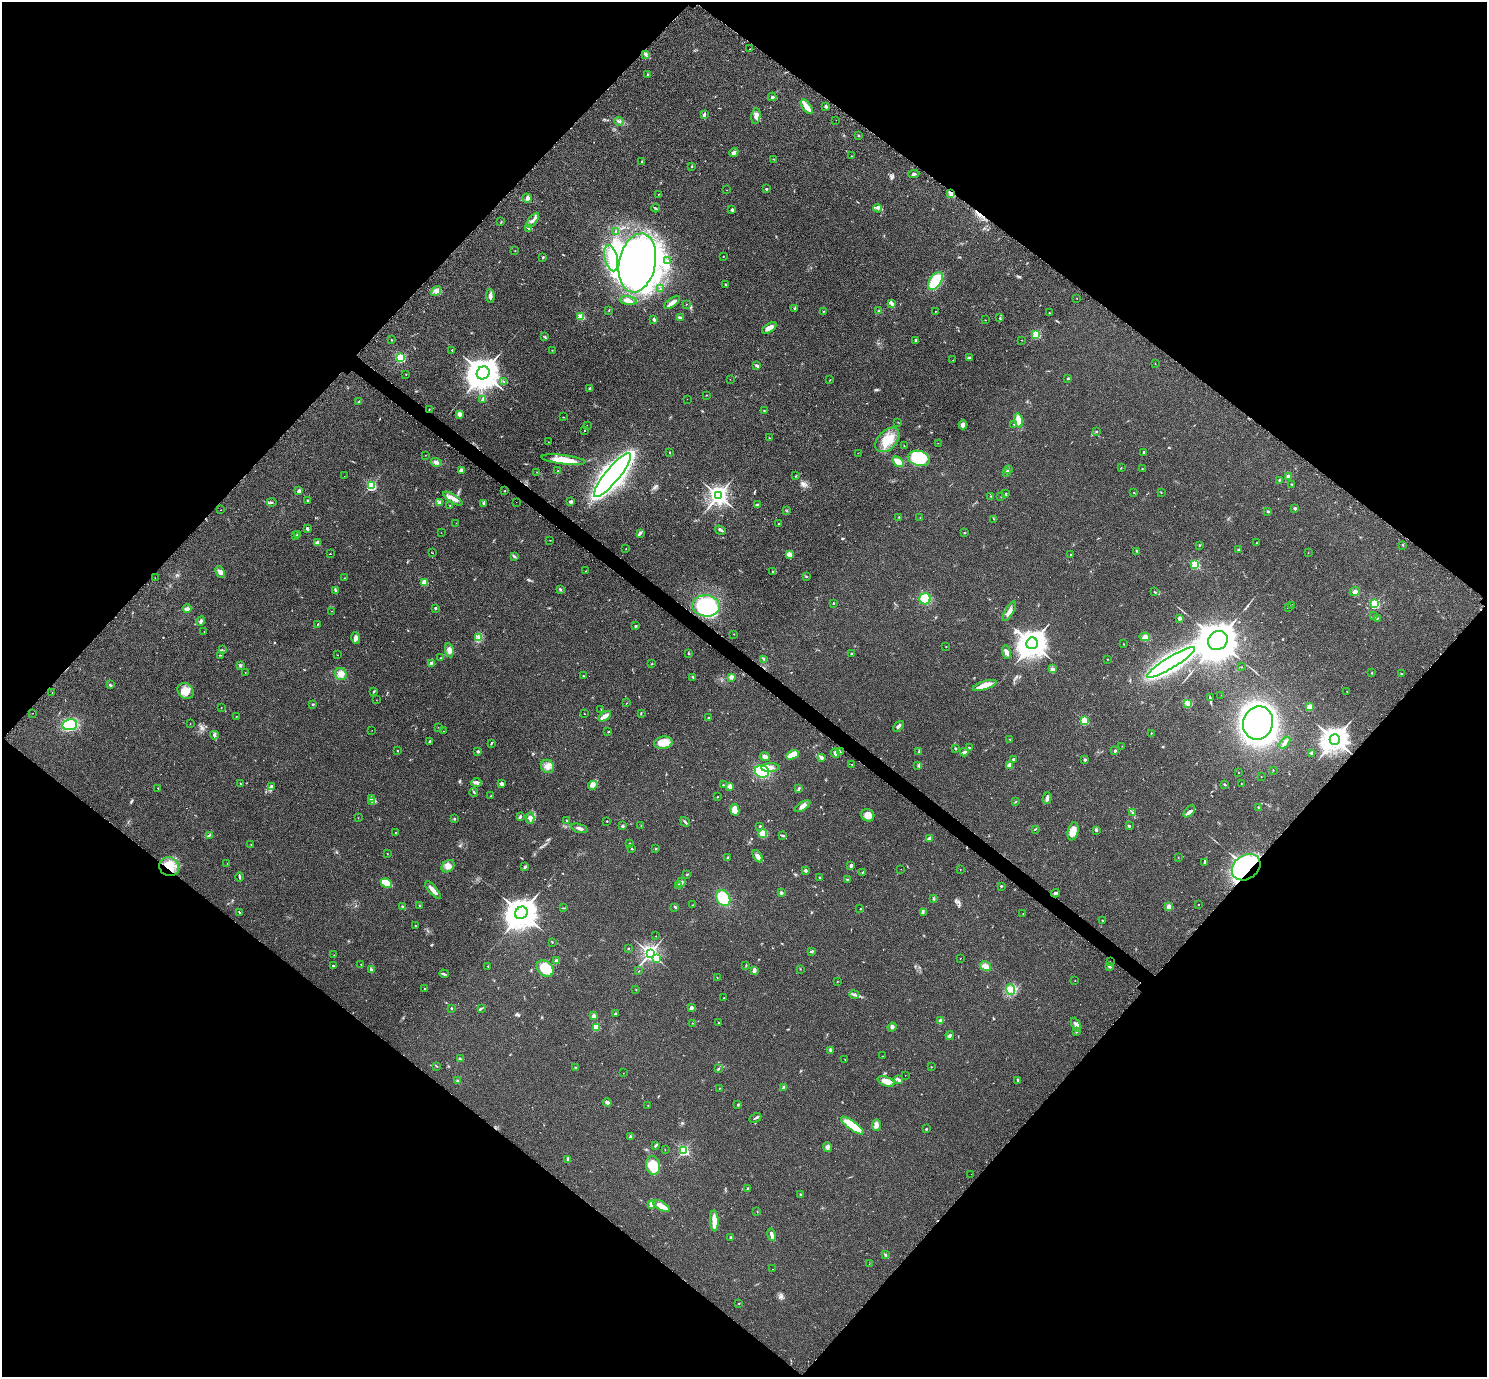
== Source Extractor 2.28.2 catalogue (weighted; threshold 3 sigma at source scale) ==
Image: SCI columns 37-5973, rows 188-5684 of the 6011 x 6010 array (HDU 1 of 3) = the unmasked area's bounding box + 8 px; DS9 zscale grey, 4 x 4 block average (1 PNG px = mean of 4 x 4 image px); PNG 1489 x 1379 px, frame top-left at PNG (2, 2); each listed source drawn as its Kron ellipse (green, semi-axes under 4 px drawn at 4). Shown black and unused: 50% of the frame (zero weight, under 2 of 3 exposures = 3% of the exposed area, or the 3 px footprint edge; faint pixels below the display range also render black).
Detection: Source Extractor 2.28.2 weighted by HDU 2 'WHT'. Background 0.0573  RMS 0.0073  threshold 0.033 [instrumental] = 3 sigma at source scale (4.5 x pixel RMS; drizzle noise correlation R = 1.50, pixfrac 1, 0.05/0.05 arcsec/px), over >= 5 px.
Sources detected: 499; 6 inside a brighter object's white glare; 7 cosmic-ray / hot-pixel residue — neither listed nor drawn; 6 coinciding with a brighter row at this scale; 16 inside a brighter listed object's ellipse — not listed separately; the other 464 listed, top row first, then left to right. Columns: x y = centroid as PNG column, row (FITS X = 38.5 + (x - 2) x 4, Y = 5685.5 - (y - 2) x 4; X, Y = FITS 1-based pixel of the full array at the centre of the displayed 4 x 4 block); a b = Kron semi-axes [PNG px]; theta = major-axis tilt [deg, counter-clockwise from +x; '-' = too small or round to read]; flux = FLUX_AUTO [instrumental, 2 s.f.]
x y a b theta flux
750 49 2 2 - 1.9
645 54 4 2 - 5.8
648 75 3 2 - 4.2
772 97 4 3 - 5.7
807 107 8 3 -53 38
826 107 3 3 - 4.9
704 115 3 2 - 6.8
756 116 8 4 85 19
836 120 2 2 - 0.57
619 121 5 3 - 8.2
858 135 2 2 - 2.6
734 152 5 4 - 11
851 156 2 2 - 2.7
773 159 2 2 - 2.1
642 162 2 2 - 7.7
692 166 2 2 - 2.4
914 174 6 2 6 6.4
766 189 2 2 - 14
727 190 2 2 - 0.71
659 194 2 2 - 1.3
951 194 4 3 - 10
527 198 4 3 - 10
655 208 4 2 - 4.3
878 208 4 2 - 6.9
732 210 4 3 - 7.4
533 220 8 2 52 13
501 222 2 2 - 1.7
529 228 2 2 - 2.4
616 231 2 2 - 1.6
515 251 2 2 - 1.6
723 256 2 2 - 2.2
543 257 2 2 - 3.8
611 258 13 6 -76 47
667 260 2 2 - 3.6
637 263 30 18 78 2200
935 281 10 6 56 140
725 284 2 2 - 5.3
660 289 2 2 - 1.8
436 291 5 4 - 14
490 296 7 3 -86 13
1077 298 2 2 - 0.92
628 301 8 3 -10 21
672 302 9 3 36 17
686 304 2 2 - 1.1
892 304 3 3 - 6.9
794 308 3 2 - 3.9
609 310 2 2 - 2.4
823 311 2 2 - 1.9
879 311 2 2 - 2.3
935 311 2 2 - 1.9
1049 313 2 2 - 3.2
581 316 2 2 - 190
680 318 3 2 - 13
1000 318 3 2 - 4
654 319 3 2 - 8.7
985 320 2 2 - 0.88
769 328 8 3 35 33
1036 335 2 2 - 350
544 337 2 2 - 2.1
392 340 2 2 - 2.2
915 340 3 2 - 6.3
1021 340 2 2 - 0.92
452 350 2 2 - 4.6
552 350 2 2 - 1.6
400 358 2 2 - 500
970 358 3 2 - 6.4
953 360 2 2 - 0.92
1155 364 2 2 - 1.1
757 365 4 3 - 6.4
483 373 7 6 - 6800
406 374 2 2 - 1.7
1068 378 2 2 - 4
730 379 2 2 - 1.3
830 380 2 2 - 1.6
504 381 3 2 - 3.1
590 388 4 2 - 5.1
706 395 2 2 - 1.3
483 399 2 2 - 28
687 399 2 2 - 0.56
359 402 2 2 - 3.3
429 410 3 2 - 2.1
764 410 2 2 - 1.9
459 414 2 2 - 28
563 417 2 2 - 1.9
1019 420 7 4 -75 47
898 422 2 2 - 1.4
1014 424 2 2 - 2.2
587 425 2 2 - 0.56
963 425 4 4 - 22
585 431 2 2 - 4.2
1096 431 2 2 - 3.4
769 438 2 2 - 2
887 440 14 9 46 74
548 442 2 2 - 0.81
938 443 2 2 - 1.1
904 446 2 2 - 0.89
1144 452 2 2 - 5.9
670 453 2 2 - 2.1
858 453 2 2 - 1.2
425 455 2 2 - 0.87
919 458 11 7 -14 220
563 460 22 4 -7 78
436 462 5 3 - 12
898 462 6 3 -38 59
1121 468 2 2 - 1.3
1142 468 2 2 - 2.1
1008 470 3 2 - 4
461 471 3 3 - 19
558 471 2 2 - 4.8
537 472 2 2 - 1
1007 472 3 2 - 14
612 475 28 7 51 3200
344 476 2 2 - 0.98
795 476 2 2 - 2.3
1288 476 2 2 - 60
1279 480 2 2 - 4.9
1292 484 3 2 - 2.7
371 486 2 2 - 530
299 491 3 2 - 12
505 491 2 2 - 7.4
1133 492 2 2 - 1.2
1161 492 2 2 - 2
1006 494 2 2 - 8.8
718 495 4 3 - 2200
990 496 2 2 - 1.4
1001 496 2 2 - 1.2
453 499 11 4 -32 24
307 500 2 2 - 5.9
571 501 3 2 - 10
272 502 5 2 - 4.1
440 502 2 2 - 75
516 502 2 2 - 0.61
484 503 4 3 - 5.8
757 504 3 2 - 3
450 506 2 2 - 1.2
1295 508 2 2 - 23
221 510 2 2 - 2
787 511 3 2 - 2.8
1268 511 3 2 - 3.5
899 517 2 2 - 2.7
920 518 2 2 - 0.87
994 519 2 2 - 1.5
456 523 2 2 - 0.96
778 524 2 2 - 1.6
307 529 2 2 - 29
720 530 6 2 -21 5.6
965 532 2 2 - 2.3
441 533 2 2 - 0.6
640 533 4 2 - 5.2
297 534 3 2 - 2.4
296 536 3 2 - 2.7
550 540 2 2 - 1
317 543 2 2 - 60
1256 543 2 2 - 3.4
1199 545 2 2 - 2.4
1403 545 3 2 - 2.7
626 549 2 2 - 1.3
1239 550 2 2 - 7.4
1136 551 2 2 - 2.2
432 553 3 2 - 1.5
1308 553 2 2 - 0.77
330 554 2 2 - 3.7
789 554 2 2 - 120
1071 555 2 2 - 2.4
514 556 3 2 - 3.7
1195 565 2 2 - 390
586 571 3 2 - 1.7
220 572 6 3 -65 17
773 572 2 2 - 3.8
807 577 2 2 - 1.2
155 578 2 2 - 2.4
344 578 2 2 - 1.1
424 582 2 2 - 160
335 590 3 2 - 4.7
560 590 2 2 - 3.6
1154 591 2 2 - 2.6
1355 591 5 4 - 12
925 599 6 5 - 83
833 603 2 2 - 2.5
1375 604 2 2 - 450
1292 605 2 2 - 3.8
706 606 14 10 -5 310
1288 607 3 2 - 1.9
435 608 2 2 - 18
187 609 4 3 - 15
331 611 2 2 - 0.79
1009 611 11 3 59 19
1374 615 2 2 - 1.4
1179 618 4 3 - 8
1377 618 3 2 - 3.3
201 621 5 3 - 8
318 624 3 2 - 2.1
636 626 3 2 - 3.4
204 632 2 2 - 0.75
734 634 2 2 - 1.3
479 637 3 3 - 7.8
1145 637 5 3 - 11
356 638 6 4 -72 13
1218 640 10 9 - 10000
1032 643 6 6 - 4900
1124 644 2 2 - 2.4
946 646 2 2 - 1.2
222 650 2 2 - 1.3
449 650 7 3 -81 18
1007 652 7 3 -76 13
688 653 3 2 - 3.2
851 654 2 2 - 11
221 655 2 2 - 1.2
337 655 2 2 - 1.5
441 658 2 2 - 1.3
764 659 3 2 - 3.6
1108 659 2 2 - 1.1
1171 662 28 5 31 1800
431 663 2 2 - 48
652 664 2 2 - 1.8
240 665 3 2 - 5.6
1241 667 2 2 - 1.5
1053 668 2 2 - 1.9
245 673 2 2 - 2
1372 673 2 2 - 2.5
341 674 6 5 - 26
1401 674 2 2 - 2
583 676 2 2 - 2
693 677 3 2 - 5.2
731 677 4 3 - 10
110 685 3 2 - 4.1
985 685 12 3 17 63
186 691 9 7 -45 37
52 692 2 2 - 0.74
374 692 3 2 - 3.7
1347 692 2 2 - 1.6
1221 695 2 2 - 0.55
1210 698 2 2 - 1.4
376 700 2 2 - 0.72
626 703 2 2 - 1.4
313 704 2 2 - 4
1188 704 3 2 - 6.1
1309 707 2 2 - 130
221 708 2 2 - 1.4
601 709 2 2 - 1.5
33 713 2 2 - 0.66
641 713 2 2 - 1.6
584 714 2 2 - 1
236 716 2 2 - 1.3
605 716 7 3 32 30
708 718 3 2 - 2.4
1084 721 2 2 - 280
1258 723 17 15 70 2600
190 724 2 2 - 1
70 725 7 5 9 220
898 726 6 3 49 12
438 727 2 2 - 1.4
372 730 2 2 - 0.81
443 731 2 2 - 0.83
608 732 2 2 - 2.2
1151 733 2 2 - 1.9
214 735 4 3 - 8
1335 739 5 5 - 3900
1010 740 2 2 - 1.5
430 741 2 2 - 7.6
491 743 4 2 - 3.7
663 743 9 6 10 45
1285 743 7 3 50 13
1122 746 2 2 - 1.7
969 747 2 2 - 2.4
955 748 2 2 - 2.2
397 750 2 2 - 6.9
478 751 2 2 - 22
919 751 2 2 - 2.3
1115 751 2 2 - 18
840 752 2 2 - 2.4
964 752 4 2 - 9.7
835 753 4 3 - 11
1311 753 3 2 - 4.1
792 755 7 3 24 46
765 757 5 4 - 11
822 758 2 2 - 31
1014 760 3 2 - 12
1085 760 2 2 - 19
852 764 2 2 - 1.3
918 765 2 2 - 1.3
1009 765 2 2 - 95
547 766 7 6 - 26
770 768 9 4 1 24
1273 770 2 2 - 1.1
762 771 7 6 - 120
1238 773 2 2 - 1.2
1261 777 2 2 - 1
476 782 5 4 - 10
240 784 3 2 - 2.8
502 784 2 2 - 56
1241 784 2 2 - 1.1
593 785 5 3 - 11
723 785 2 2 - 2.6
1225 785 3 2 - 3.4
271 786 3 2 - 5.8
730 786 2 2 - 92
158 788 2 2 - 2.4
799 789 3 2 - 3.9
474 792 4 2 - 4.3
491 796 2 2 - 1.2
717 797 2 2 - 1.8
372 798 3 3 - 7.4
1047 798 6 2 74 12
372 802 4 3 - 7.7
1015 802 2 2 - 2.5
802 806 9 4 32 24
1258 807 2 2 - 2.2
735 810 6 4 -79 30
1189 811 7 3 46 15
1132 813 2 2 - 2.2
868 815 7 6 - 36
520 817 3 2 - 7.7
358 818 2 2 - 1.2
530 818 5 4 - 14
454 819 2 2 - 3.6
566 821 3 2 - 2
607 821 2 2 - 2
685 822 5 2 - 5
622 826 2 2 - 7.9
641 826 2 2 - 1.1
760 826 2 2 - 6.3
1129 826 2 2 - 5.4
579 828 9 2 -16 14
1035 829 3 2 - 2.6
1073 831 9 5 77 43
1097 831 2 2 - 2.1
395 833 2 2 - 2.1
763 834 4 4 - 43
210 835 3 2 - 3.4
783 836 4 2 - 4.3
929 838 3 3 - 9.1
629 843 2 2 - 2
251 845 2 2 - 0.87
632 849 2 2 - 2.9
656 849 2 2 - 4.3
387 854 2 2 - 1.2
758 856 6 4 -60 15
1178 857 2 2 - 1.1
728 858 3 2 - 4.7
227 863 2 2 - 0.92
1204 863 3 2 - 4.7
448 866 7 5 39 19
851 866 3 3 - 9.4
169 867 10 9 - 63
525 867 3 2 - 4.3
1246 867 15 12 36 890
901 869 2 2 - 0.82
805 870 2 2 - 11
960 870 2 2 - 0.91
862 872 4 2 - 3.4
687 874 3 2 - 3.4
239 877 5 2 - 4.4
819 877 2 2 - 2.4
847 879 3 2 - 3.4
681 882 5 2 - 7.5
386 883 6 3 -27 82
678 886 2 2 - 51
1001 886 2 2 - 3.2
433 890 11 2 -50 34
781 893 2 2 - 11
1055 893 4 2 - 8.2
723 898 9 6 -58 100
934 899 2 2 - 2.7
693 905 2 2 - 1.5
1199 905 2 2 - 1.9
420 906 2 2 - 1.8
403 907 3 3 - 6
675 907 3 2 - 4
1169 907 2 2 - 120
563 908 3 2 - 2.4
860 909 2 2 - 1.7
239 912 3 2 - 3
923 912 2 2 - 1.6
521 913 6 6 - 7100
1023 914 2 2 - 1.1
1103 921 2 2 - 1.8
416 926 3 2 - 1.7
656 936 2 2 - 1.8
552 942 3 2 - 1.8
628 948 2 2 - 7.9
812 951 2 2 - 22
650 953 3 3 - 1500
334 955 2 2 - 1.2
656 958 2 2 - 110
960 958 2 2 - 1.2
556 961 4 3 - 8.2
1110 962 2 2 - 2.5
361 964 2 2 - 3.6
746 965 2 2 - 2
333 966 3 2 - 5.1
488 966 2 2 - 5.4
985 966 6 4 -30 19
1109 966 3 3 - 5.4
545 969 9 7 -43 93
800 969 2 2 - 1.2
371 970 3 3 - 5.3
639 971 2 2 - 1.3
754 971 4 2 - 17
444 974 5 2 - 7.1
717 977 2 2 - 1.5
1075 981 2 2 - 1
837 982 2 2 - 1.4
425 989 2 2 - 2.9
1011 989 5 3 - 14
636 990 2 2 - 1.1
854 995 5 2 - 7.3
724 998 2 2 - 1.1
451 1008 2 2 - 9.9
481 1008 3 2 - 4.7
691 1008 2 2 - 49
615 1014 3 2 - 3.8
593 1016 2 2 - 53
941 1020 3 2 - 9.4
692 1023 2 2 - 1.7
718 1023 2 2 - 5
1076 1025 7 3 -65 13
596 1027 2 2 - 200
892 1027 4 3 - 10
1077 1032 2 2 - 1.6
950 1035 4 3 - 6.7
830 1050 4 2 - 8
883 1056 2 2 - 1.1
460 1059 3 2 - 3.4
845 1059 2 2 - 1.1
437 1066 2 2 - 1.5
575 1067 2 2 - 1.7
931 1067 2 2 - 1.6
718 1069 3 2 - 4
623 1073 2 2 - 0.74
905 1075 2 2 - 1.9
899 1080 3 2 - 6.7
1017 1080 3 2 - 3.4
458 1081 2 2 - 5.9
886 1081 9 4 -19 31
784 1087 3 2 - 9.1
719 1088 2 2 - 1.2
607 1102 4 3 - 10
738 1104 3 2 - 4.9
648 1105 2 2 - 1.6
755 1118 6 2 27 6.3
852 1125 14 4 -36 160
876 1125 5 4 - 19
926 1129 2 2 - 3.8
630 1137 3 2 - 3.9
656 1145 4 2 - 4.8
828 1147 5 3 - 9.7
665 1150 2 2 - 1.3
684 1151 2 2 - 680
568 1160 4 2 - 4.6
653 1166 9 7 -83 110
971 1174 2 2 - 2.9
748 1188 2 2 - 2.5
800 1195 3 2 - 3.3
652 1205 3 3 - 33
661 1206 9 3 -30 58
757 1212 2 2 - 1.6
714 1221 10 4 -87 41
772 1235 6 2 -78 18
731 1237 3 2 - 3.5
885 1255 3 2 - 5.4
869 1264 2 2 - 0.96
772 1269 2 2 - 0.99
739 1303 2 2 - 1.8
Overlapping masked pixels (flux is a lower limit): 3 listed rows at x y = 429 410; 169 867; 1246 867
Diffuse or blended objects may show on this block-average render without a row.